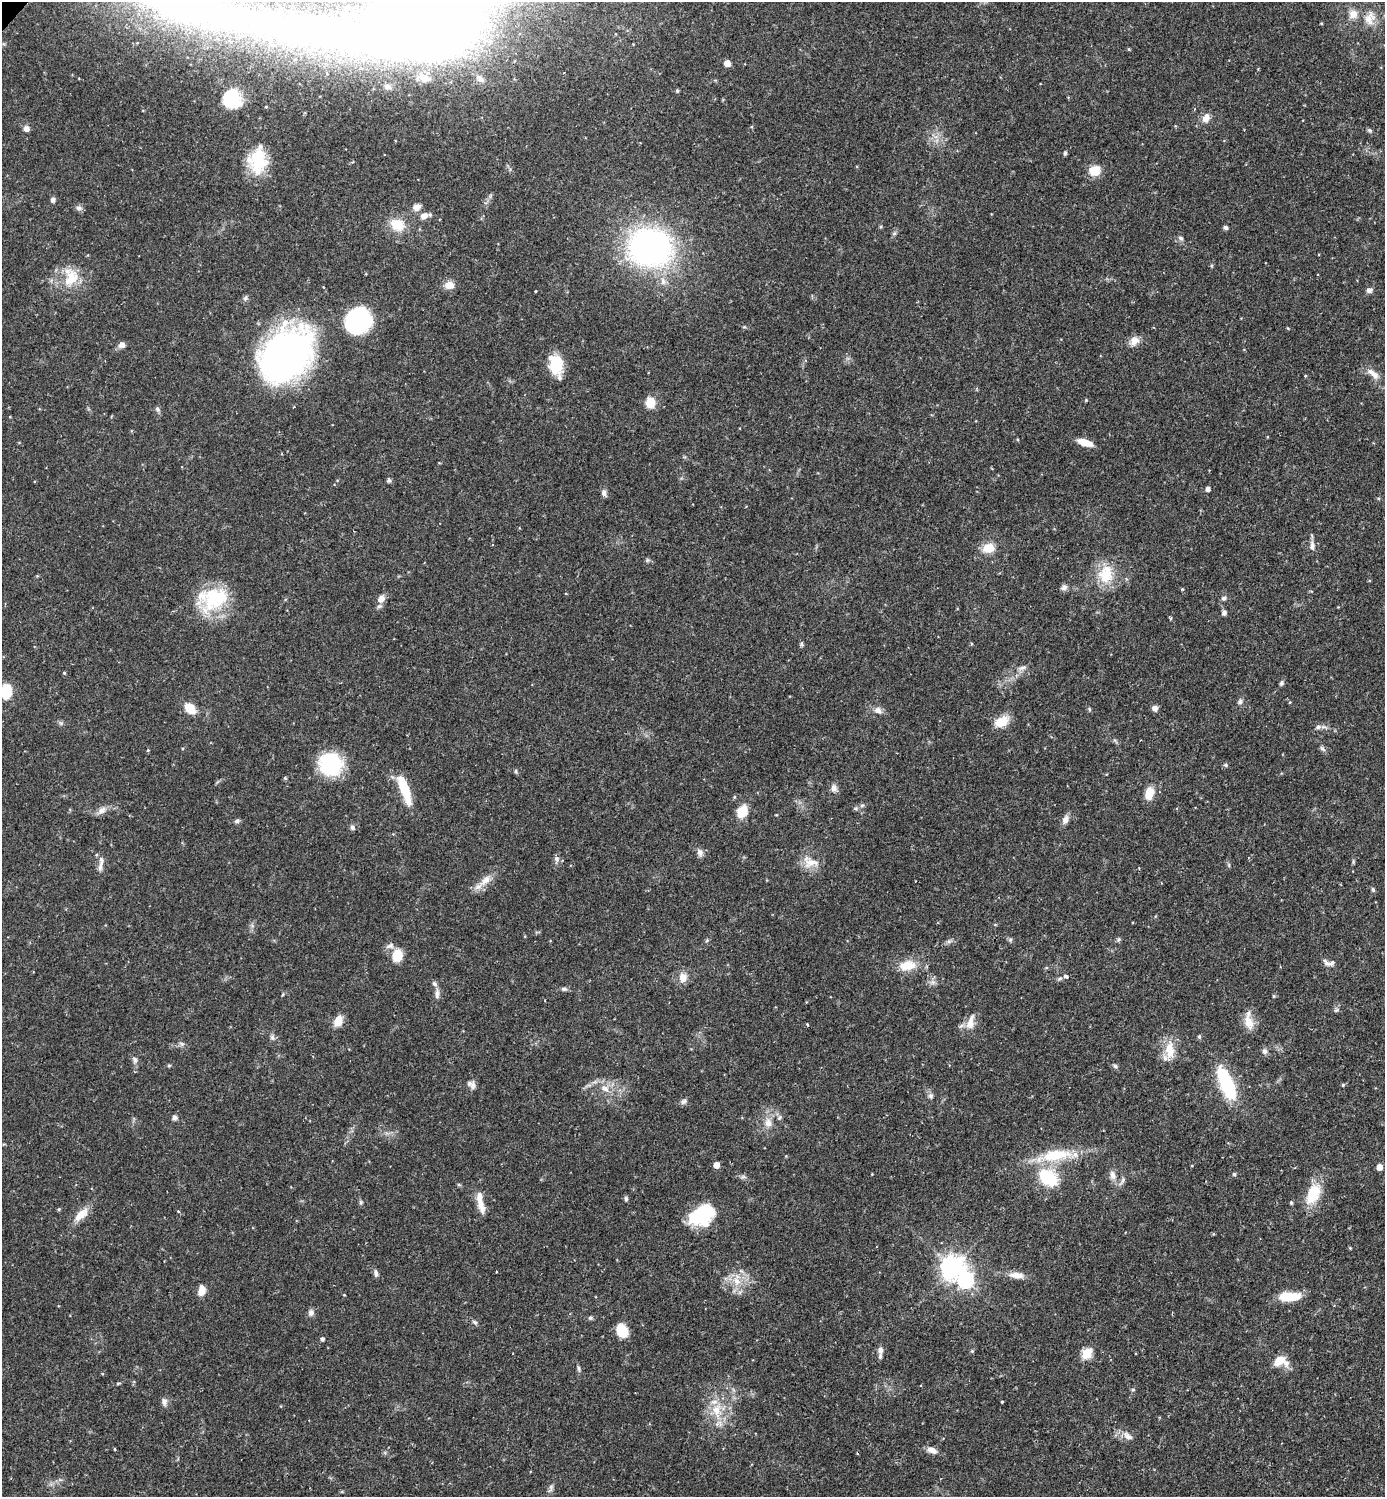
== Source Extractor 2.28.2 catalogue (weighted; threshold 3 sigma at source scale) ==
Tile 6 of 4 x 4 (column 2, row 2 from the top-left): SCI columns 1538-2920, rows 2992-4486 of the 5983 x 5982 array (HDU 1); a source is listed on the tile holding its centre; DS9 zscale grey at full resolution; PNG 1387 x 1499 px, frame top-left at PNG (2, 2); no overlay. Shown black and unused: <1% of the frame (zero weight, under 2 of 3 exposures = <1% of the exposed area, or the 3 px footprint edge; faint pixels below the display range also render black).
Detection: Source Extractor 2.28.2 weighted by HDU 2 'WHT'; one run over the whole footprint, this tile lists its part. Background 0.0719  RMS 0.0042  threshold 0.0191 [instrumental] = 3 sigma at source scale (4.5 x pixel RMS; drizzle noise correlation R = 1.50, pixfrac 1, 0.05/0.05 arcsec/px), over >= 5 px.
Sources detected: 177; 1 cosmic-ray / hot-pixel residue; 1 long thin detection or spike segment (spike, bleed or trail) — not listed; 5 inside a brighter listed object's ellipse — not listed separately; the other 170 listed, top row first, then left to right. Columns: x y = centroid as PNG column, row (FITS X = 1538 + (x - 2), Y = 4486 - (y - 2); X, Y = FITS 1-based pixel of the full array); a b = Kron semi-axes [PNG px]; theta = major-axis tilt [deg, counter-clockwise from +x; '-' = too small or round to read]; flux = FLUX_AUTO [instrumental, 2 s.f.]
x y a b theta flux
429 6 296 62 3 1300
1353 14 10 9 - 3.9
1370 18 20 14 74 6.1
1321 23 3 3 - 0.38
1129 49 4 4 - 0.43
727 63 5 5 - 4.7
425 78 18 10 -24 4.6
480 79 13 8 -41 2.6
387 87 10 7 -4 1.8
677 91 5 4 - 0.61
232 97 17 15 79 22
1206 118 11 8 60 3.2
26 129 7 7 - 1.9
1370 130 6 5 - 0.72
1065 153 6 4 81 0.75
258 160 32 22 86 18
1094 171 11 11 - 7.1
53 200 7 6 - 1.1
417 207 10 8 23 2.7
79 208 8 7 - 1.4
424 216 9 7 24 3.2
398 225 14 12 -22 9.5
881 227 5 4 - 0.54
1225 228 5 4 - 1.1
894 233 7 5 44 0.83
1180 238 7 6 - 1.1
650 247 34 29 -12 150
71 278 26 17 69 11
663 281 11 7 -76 2.5
449 285 10 8 1 4.2
1369 290 8 7 - 1.5
245 298 8 5 60 0.93
358 321 21 18 49 53
1288 328 4 3 - 0.35
1134 341 13 11 45 3.3
122 345 8 7 - 2.2
285 355 51 37 51 210
556 364 20 14 -84 15
1373 374 20 8 -41 3.8
1305 376 3 3 - 0.37
1086 400 4 4 - 0.46
650 403 12 11 - 6
157 409 7 5 -47 0.96
1085 442 14 6 -18 6.7
389 480 5 5 - 0.97
1208 489 4 4 - 1.8
604 493 9 7 -73 1.6
1312 546 13 7 -88 2.1
988 548 11 9 5 8
647 560 6 5 - 0.7
1106 574 26 19 81 13
1064 587 9 7 27 1.5
1182 589 4 4 - 0.42
215 598 40 26 32 28
1224 598 8 6 13 1
381 599 10 8 57 3.1
1224 613 6 5 - 1.3
801 644 7 4 -89 0.67
1022 668 12 5 17 1.5
64 673 4 4 - 0.44
1281 683 7 5 77 0.86
6 691 13 8 87 14
1240 702 8 6 60 1.1
190 708 14 9 -46 6.3
1155 708 8 7 - 1.7
1089 709 6 3 -71 0.52
878 710 11 8 -19 2.3
1001 722 18 11 28 6.9
1318 727 8 6 19 1.5
1322 749 9 5 -44 1
148 750 4 3 - 0.49
330 764 18 17 - 39
1225 765 6 5 - 0.67
516 771 6 5 - 0.72
285 778 5 5 - 0.52
834 788 11 8 -72 2.1
404 789 33 9 -70 14
1149 793 11 8 73 8.1
862 805 6 4 19 0.72
856 808 7 5 -6 0.81
102 810 14 8 40 2.5
742 812 15 10 62 7.4
776 815 4 3 - 0.32
1066 819 12 7 63 2.4
237 821 7 5 33 0.93
352 828 7 6 - 1
700 853 10 8 -68 1.9
557 859 7 6 - 1.5
810 862 24 14 -12 6.1
1353 862 7 4 90 0.57
100 867 16 5 80 2.1
485 880 17 9 43 4.6
1373 890 6 5 - 0.7
995 924 5 3 - 0.39
1119 939 7 5 72 0.71
1010 940 6 4 19 0.66
949 941 7 4 18 0.96
390 946 12 7 21 1.8
397 955 12 10 89 9.2
1327 963 13 6 -44 1.7
907 965 20 12 9 8.3
1065 976 6 5 - 1.8
683 977 13 10 -81 3.8
564 989 8 5 -14 1.1
437 994 15 5 88 2
1274 996 4 4 - 0.53
1336 1010 6 4 43 0.75
338 1021 13 9 63 4.5
970 1022 22 9 74 4.6
1248 1022 20 11 -73 5.7
808 1025 4 3 - 1.1
272 1037 8 6 -75 1.1
1199 1037 5 4 - 0.61
182 1044 8 5 -31 0.97
1170 1050 24 12 -86 8.1
1265 1051 8 7 - 1.3
134 1059 8 6 -52 1.2
169 1065 6 4 1 0.5
1115 1066 6 5 - 0.89
1226 1083 44 16 -66 24
471 1084 12 9 -41 2.1
1343 1085 5 4 - 0.49
605 1089 12 8 -27 3.4
931 1096 8 7 - 1.3
684 1101 9 6 21 1.2
175 1118 7 6 - 1.2
779 1118 7 4 59 0.78
768 1123 13 11 -87 3.8
1056 1155 41 14 9 19
716 1165 5 4 - 5.2
1379 1167 5 5 - 4
1234 1174 5 5 - 0.57
1112 1175 13 7 -79 2.5
1048 1177 23 16 -38 21
459 1185 6 4 -19 0.5
1313 1194 28 15 65 12
626 1199 6 5 - 0.8
361 1202 6 5 - 0.65
480 1202 30 8 -79 5.7
1291 1203 5 4 - 0.48
59 1209 5 3 - 0.43
178 1211 5 3 - 0.36
703 1213 29 16 28 28
81 1214 19 9 44 6
1350 1248 4 4 - 0.38
952 1267 8 8 - 350
376 1273 8 5 -89 1.4
966 1280 7 7 - 86
737 1281 12 10 -47 5
201 1290 10 6 83 5
1289 1296 21 9 0 11
311 1312 9 7 73 1.6
590 1318 6 5 - 0.73
474 1322 8 4 -27 0.87
622 1331 12 9 -64 11
322 1339 5 4 - 0.97
880 1350 9 7 85 1.8
972 1351 5 5 - 0.51
1087 1353 6 5 - 24
1280 1361 18 12 -9 6.5
578 1368 9 4 -74 0.88
118 1383 8 3 13 0.55
1133 1390 5 5 - 0.6
164 1402 11 7 -87 1.7
1002 1402 3 2 - 0.51
717 1410 21 13 -82 9.6
1128 1436 16 8 -35 2.9
115 1449 4 3 - 0.4
932 1450 11 7 -25 3
551 1488 12 5 82 1.3
Isophote crosses this tile's border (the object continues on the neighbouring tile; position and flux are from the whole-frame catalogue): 2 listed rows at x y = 429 6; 6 691